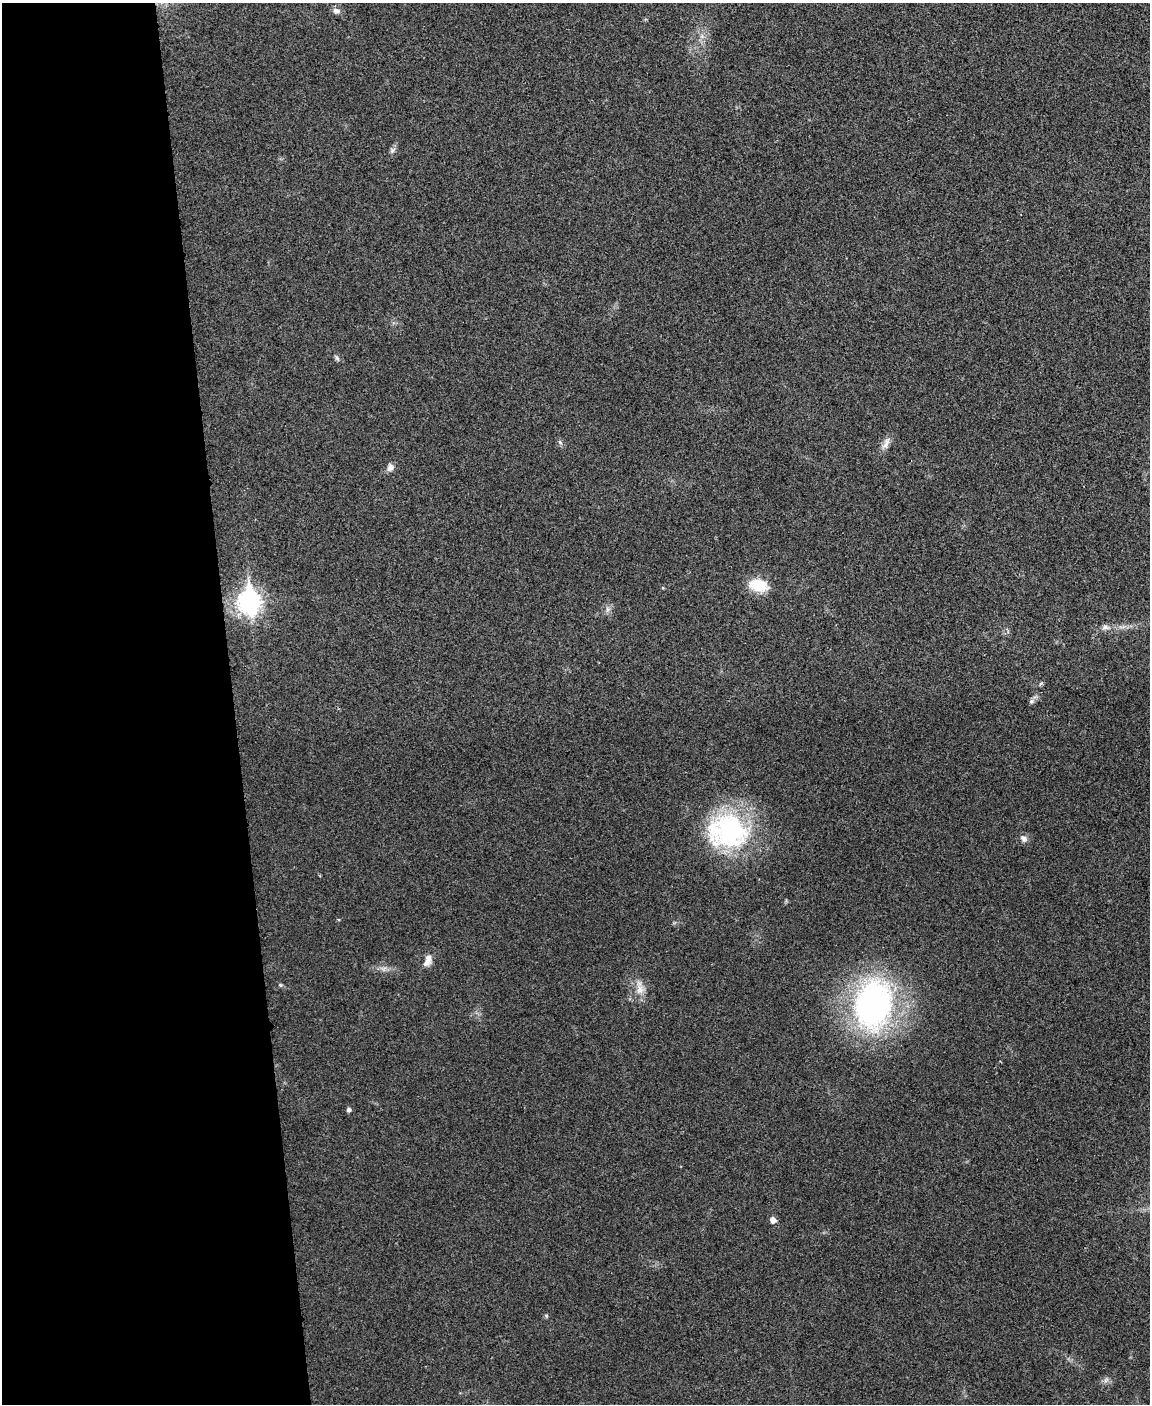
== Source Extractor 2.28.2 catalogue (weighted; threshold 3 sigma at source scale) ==
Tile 5 of 4 x 3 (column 1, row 2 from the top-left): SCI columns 6-1153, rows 1542-2943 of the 4603 x 4585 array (HDU 1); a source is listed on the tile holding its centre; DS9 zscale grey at full resolution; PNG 1152 x 1406 px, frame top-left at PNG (2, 3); no overlay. Shown black and unused: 20% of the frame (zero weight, under 3 of 4 exposures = <1% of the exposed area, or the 3 px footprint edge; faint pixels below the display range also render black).
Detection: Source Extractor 2.28.2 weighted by HDU 2 'WHT'; one run over the whole footprint, this tile lists its part. Background 0.0333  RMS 0.0062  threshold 0.0278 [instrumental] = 3 sigma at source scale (4.5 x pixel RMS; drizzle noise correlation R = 1.50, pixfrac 1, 0.05/0.05 arcsec/px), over >= 5 px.
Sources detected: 22; all 22 listed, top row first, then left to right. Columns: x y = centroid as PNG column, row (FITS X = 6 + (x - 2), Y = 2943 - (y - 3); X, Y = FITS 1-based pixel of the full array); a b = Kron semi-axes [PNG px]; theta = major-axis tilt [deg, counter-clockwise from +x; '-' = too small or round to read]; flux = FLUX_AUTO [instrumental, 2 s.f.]
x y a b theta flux
336 11 10 7 -10 2.6
393 150 9 5 38 1.6
337 358 8 4 -54 1.2
560 442 7 4 -53 1.1
886 443 18 8 63 4.1
390 468 10 7 69 2.9
758 585 22 13 -12 16
249 602 10 8 -85 360
608 609 6 6 - 1.8
1105 627 10 6 -6 2.3
1041 683 6 4 20 0.86
1031 701 7 6 - 1.5
730 831 48 47 - 88
1024 838 10 8 -40 2.7
428 960 18 9 71 4.5
280 985 5 5 - 0.86
640 988 23 9 -81 6.7
873 1005 45 32 79 200
348 1110 5 4 - 1.7
773 1220 6 5 - 3.8
546 1316 6 4 73 0.73
1106 1380 8 5 45 1.7